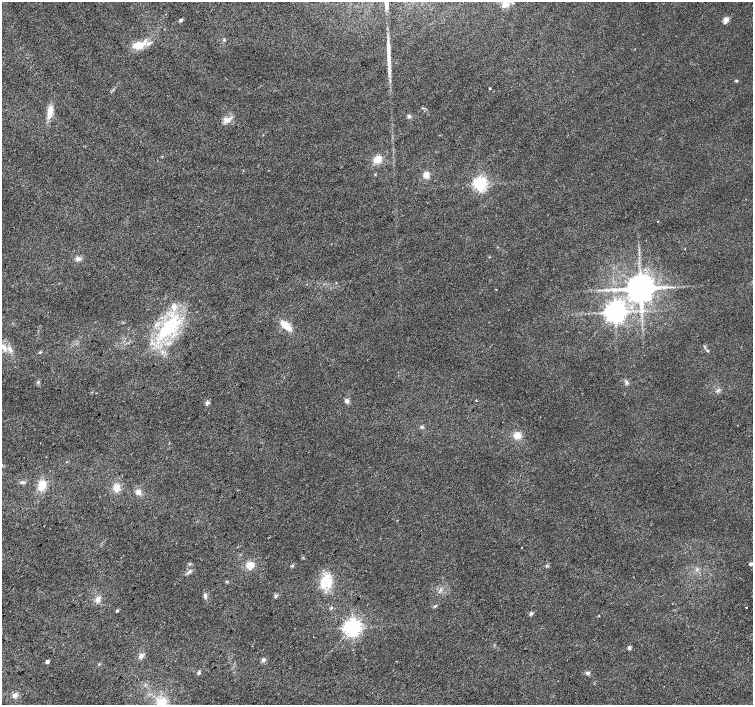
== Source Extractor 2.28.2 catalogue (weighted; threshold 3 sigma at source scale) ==
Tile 7 of 4 x 4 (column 3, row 2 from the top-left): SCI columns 3008-4508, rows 3048-4452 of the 6009 x 6027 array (HDU 1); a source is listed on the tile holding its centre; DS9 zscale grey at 2 x 2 block average (1 PNG px = mean of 2 x 2 image px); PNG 755 x 707 px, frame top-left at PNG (2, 2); no overlay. Shown black and unused: <1% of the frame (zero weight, under 2 of 3 exposures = <1% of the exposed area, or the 3 px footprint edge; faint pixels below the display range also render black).
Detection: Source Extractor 2.28.2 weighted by HDU 2 'WHT'; one run over the whole footprint, this tile lists its part. Background 0.0153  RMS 0.0065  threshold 0.0292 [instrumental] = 3 sigma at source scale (4.5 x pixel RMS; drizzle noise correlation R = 1.50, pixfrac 1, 0.0396/0.0396 arcsec/px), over >= 5 px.
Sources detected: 66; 1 long thin detection or spike segment (spike, bleed or trail) — not listed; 2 inside a brighter listed object's ellipse — not listed separately; the other 63 listed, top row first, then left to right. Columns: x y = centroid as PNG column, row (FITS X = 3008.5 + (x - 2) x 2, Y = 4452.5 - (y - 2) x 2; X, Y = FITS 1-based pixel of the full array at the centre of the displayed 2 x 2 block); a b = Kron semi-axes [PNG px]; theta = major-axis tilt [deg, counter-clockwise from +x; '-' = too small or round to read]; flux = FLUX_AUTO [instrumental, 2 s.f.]
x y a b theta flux
505 4 8 7 - 15
181 20 4 3 - 2.6
726 20 3 3 - 30
224 40 3 3 - 1.5
138 45 14 9 3 23
736 81 4 3 - 1.4
490 88 2 2 - 1.7
50 112 18 7 81 15
409 116 5 4 - 3
227 120 11 7 16 9.7
378 159 9 7 48 16
426 175 6 6 - 9.6
480 184 4 4 - 430
657 221 2 2 - 6
685 249 2 2 - 0.54
78 259 7 5 11 5.3
640 288 6 6 - 3200
496 289 2 2 - 0.65
174 307 8 6 84 10
615 312 5 5 - 1300
286 325 12 6 -40 21
168 327 30 12 45 100
3 346 10 5 -53 8.1
707 350 4 3 - 1.5
40 352 4 2 - 1.2
38 382 4 3 - 1.6
626 382 6 4 -63 3.4
718 390 6 2 28 2.5
96 393 2 2 - 0.6
476 400 2 2 - 1.3
347 401 5 5 - 5
207 403 6 4 38 3
422 427 4 3 - 2.1
517 436 8 8 - 13
40 443 2 2 - 0.5
22 482 6 4 -15 3.1
42 485 11 8 63 21
117 488 8 8 - 12
138 492 6 6 - 6.3
750 564 3 3 - 4.4
250 565 8 7 - 16
547 565 3 2 - 1.5
292 566 4 3 - 1.7
189 571 5 4 - 3.1
326 582 17 14 81 39
205 596 6 4 87 4
276 596 5 4 - 2.7
98 599 7 6 - 7.8
435 606 5 3 - 1.8
746 608 2 2 - 4.2
117 611 4 3 - 1.7
531 614 5 4 - 2.7
598 616 2 2 - 1.4
353 627 4 4 - 800
252 646 2 2 - 1
629 648 4 4 - 2.7
141 656 6 5 - 5.9
263 660 5 4 - 3.5
47 661 3 2 - 6.4
199 672 5 4 - 2.2
588 673 5 4 - 3.3
15 695 6 5 - 6.3
162 703 14 12 81 30
Isophote crosses this tile's border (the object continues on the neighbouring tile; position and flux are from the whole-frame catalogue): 3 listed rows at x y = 505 4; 3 346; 162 703